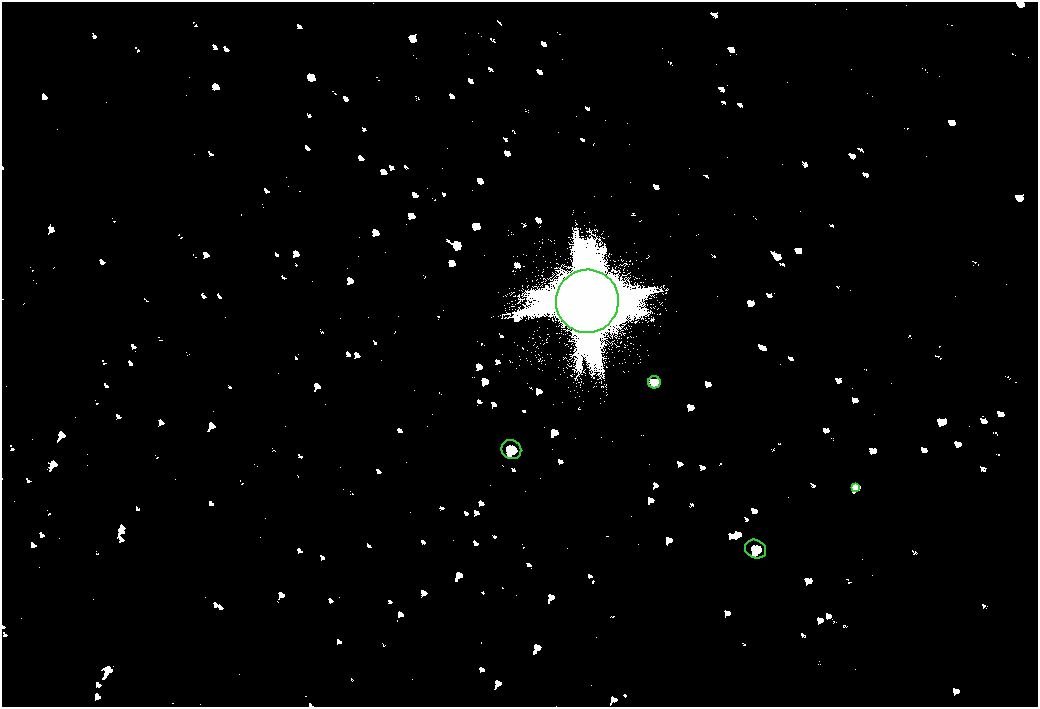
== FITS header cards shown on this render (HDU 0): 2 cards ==
NAXIS1  =                 2072
NAXIS2  =                 1410

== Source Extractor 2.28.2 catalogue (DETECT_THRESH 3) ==
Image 2072 x 1410 px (HDU 0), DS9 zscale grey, zoomed out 1/2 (1 PNG px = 2 x 2 image px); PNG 1040 x 709 px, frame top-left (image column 1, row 1410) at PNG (2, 2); each listed source drawn as its Kron ellipse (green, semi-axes under 4 px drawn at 4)
Background 80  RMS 28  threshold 83.2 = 3 sigma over >= 5 px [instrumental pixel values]
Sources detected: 5; all 5 listed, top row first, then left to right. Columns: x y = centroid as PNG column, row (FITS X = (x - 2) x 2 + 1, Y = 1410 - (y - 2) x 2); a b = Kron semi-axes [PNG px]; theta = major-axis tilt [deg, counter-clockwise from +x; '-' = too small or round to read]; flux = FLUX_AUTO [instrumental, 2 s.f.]
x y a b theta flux
587 301 32 31 - 430000
654 382 6 6 - 14000
511 450 10 9 - 35000
855 487 4 2 - 6100
756 549 11 9 -27 37000